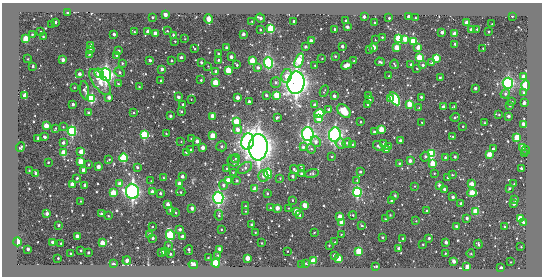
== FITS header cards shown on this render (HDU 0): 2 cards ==
NAXIS1  =                  540 / length of data axis 1
NAXIS2  =                  274 / length of data axis 2

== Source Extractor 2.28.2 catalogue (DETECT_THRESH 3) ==
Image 540 x 274 px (HDU 0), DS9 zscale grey, 1 PNG px = 1 image px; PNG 544 x 278 px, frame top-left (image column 1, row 274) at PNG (2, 3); each listed source drawn as its Kron ellipse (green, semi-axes under 4 px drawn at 4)
Background -463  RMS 680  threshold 2050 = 3 sigma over >= 5 px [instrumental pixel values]
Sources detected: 370; all 370 listed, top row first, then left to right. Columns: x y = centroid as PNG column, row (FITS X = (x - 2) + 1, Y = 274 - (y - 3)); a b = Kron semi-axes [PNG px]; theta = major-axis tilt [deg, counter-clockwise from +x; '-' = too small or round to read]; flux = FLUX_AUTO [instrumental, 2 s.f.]
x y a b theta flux
68 12 3 2 - 9.0e+04
165 15 3 3 - 3.3e+05
512 16 3 2 - 8.8e+04
152 17 3 3 - 6.5e+04
364 17 3 3 - 1.7e+05
408 17 3 3 - 1.5e+05
260 18 5 3 - 1.6e+05
389 18 3 3 - 7.3e+04
415 18 3 2 - 3.7e+04
209 19 4 3 - 1.0e+06
252 21 3 2 - 2.8e+04
294 21 3 3 - 1.3e+05
346 21 3 2 - 6.1e+04
55 22 3 3 - 7.2e+04
375 23 3 2 - 7.6e+04
467 23 3 3 - 7.2e+05
492 24 2 2 - 3.1e+04
52 25 2 2 - 2.7e+04
347 27 3 3 - 8.5e+04
271 29 4 4 - 2.8e+06
334 29 3 2 - 5.8e+04
477 29 3 2 - 4.6e+04
260 30 3 2 - 4.4e+04
471 30 3 3 - 2.0e+05
167 31 3 3 - 4.4e+04
40 32 2 2 - 5.0e+04
134 32 3 2 - 3.9e+04
148 32 3 3 - 3.5e+05
442 32 3 3 - 2.0e+05
489 32 3 2 - 6.0e+04
114 34 3 3 - 1.9e+05
155 34 3 3 - 3.8e+05
243 34 3 3 - 2.4e+05
454 34 3 3 - 4.0e+05
32 35 3 2 - 4.8e+04
173 35 3 2 - 5.0e+04
43 37 3 2 - 3.3e+04
382 37 3 3 - 5.2e+04
26 39 4 3 - 1.5e+06
185 39 2 2 - 2.8e+04
399 39 4 4 - 2.6e+06
405 39 4 3 - 5.3e+05
375 40 2 2 - 2.7e+04
175 41 3 2 - 4.3e+04
311 41 3 3 - 3.3e+05
413 41 4 4 - 1.3e+06
455 44 3 3 - 7.4e+04
91 45 3 3 - 2.0e+05
342 46 3 3 - 1.7e+05
305 47 3 3 - 1.3e+05
373 47 3 3 - 4.4e+05
418 47 4 3 - 3.8e+05
227 48 3 3 - 1.6e+05
397 48 4 3 - 7.8e+05
483 48 2 2 - 2.9e+04
195 49 3 2 - 4.5e+04
369 49 3 3 - 6.8e+04
90 50 3 3 - 7.3e+04
118 51 3 3 - 1.3e+05
218 53 3 2 - 5.3e+04
89 54 3 2 - 3.8e+04
116 55 3 3 - 7.2e+04
335 56 3 3 - 5.5e+04
181 57 3 3 - 1.3e+05
231 57 3 3 - 2.1e+05
419 58 4 4 - 1.8e+06
436 58 4 3 - 1.2e+06
28 59 2 2 - 3.1e+04
322 59 3 2 - 2.9e+04
63 60 3 3 - 2.8e+05
150 60 3 3 - 1.1e+05
171 60 3 3 - 6.0e+04
218 60 3 2 - 6.9e+04
252 61 3 3 - 1.0e+06
299 61 7 4 70 1.9e+06
354 61 3 2 - 3.5e+04
380 62 4 3 - 7.9e+04
122 63 4 4 - 6.3e+04
201 63 3 3 - 1.1e+05
269 63 5 4 - 5.1e+06
432 63 3 3 - 1.2e+05
394 64 5 2 - 5.9e+04
237 65 3 3 - 6.6e+04
347 65 6 4 17 2.5e+05
411 65 4 3 - 1.0e+05
423 65 4 3 - 1.1e+05
33 66 3 3 - 8.6e+04
208 66 2 2 - 2.2e+04
315 66 3 2 - 4.3e+04
258 68 3 3 - 1.3e+05
162 69 3 3 - 1.8e+05
417 69 3 2 - 3.0e+04
228 70 4 4 - 1.1e+06
216 71 3 3 - 1.7e+05
120 72 5 4 - 7.4e+04
99 73 5 4 - 6.6e+05
79 74 3 3 - 2.5e+05
106 75 6 5 - 9.8e+06
287 76 7 5 77 3.8e+05
389 76 3 2 - 4.0e+04
523 77 3 3 - 2.3e+05
440 78 3 3 - 7.0e+04
201 80 3 3 - 6.4e+04
161 81 3 2 - 6.5e+04
100 82 15 7 -53 6.4e+05
276 82 5 5 - 1.1e+05
215 83 4 3 - 1.4e+06
296 83 11 8 83 2.3e+07
508 83 5 5 - 6.0e+06
118 84 4 4 - 5.8e+04
526 85 5 3 - 9.4e+05
74 87 2 2 - 2.9e+04
139 87 2 2 - 4.4e+04
475 88 3 3 - 1.4e+05
84 90 9 4 -82 1.7e+05
324 91 6 2 66 3.9e+04
524 92 4 3 - 6.6e+04
505 94 5 4 - 9.8e+04
266 95 3 3 - 1.1e+05
277 95 4 4 - 1.2e+06
25 96 3 3 - 6.9e+05
334 96 3 3 - 2.0e+05
369 96 3 2 - 6.6e+04
178 97 3 3 - 1.9e+05
421 97 3 3 - 1.0e+05
109 98 3 3 - 2.9e+05
237 98 3 3 - 3.9e+05
390 98 3 3 - 2.6e+05
91 99 4 4 - 4.2e+06
191 99 2 2 - 2.3e+04
395 99 7 4 -57 4.0e+06
370 100 2 2 - 3.7e+04
249 102 3 3 - 2.2e+05
512 102 3 2 - 5.8e+04
524 103 4 3 - 1.9e+05
73 104 3 3 - 1.5e+05
183 104 3 2 - 6.9e+04
368 104 3 3 - 1.2e+05
409 104 4 3 - 1.1e+06
314 105 3 3 - 1.6e+05
510 105 3 3 - 8.4e+04
454 106 3 2 - 5.5e+04
443 107 3 3 - 3.1e+05
419 108 3 3 - 5.3e+04
329 110 4 3 - 1.4e+05
344 111 8 5 -45 7.1e+05
181 112 3 3 - 6.0e+04
88 113 4 3 - 6.8e+04
133 113 3 2 - 4.0e+04
319 114 5 4 - 2.5e+06
499 115 2 2 - 3.9e+04
170 116 3 3 - 1.3e+05
213 116 3 3 - 5.3e+05
508 116 3 3 - 1.8e+05
277 117 3 3 - 7.9e+04
455 117 5 3 - 8.8e+04
319 118 4 3 - 1.2e+06
236 122 4 3 - 1.2e+06
361 122 3 2 - 4.9e+04
422 122 3 2 - 3.3e+04
484 123 3 2 - 4.5e+04
523 124 3 3 - 2.4e+05
46 126 3 3 - 7.2e+05
463 126 3 2 - 4.7e+04
63 127 2 2 - 3.0e+04
55 128 3 2 - 3.8e+04
238 130 4 4 - 3.2e+05
381 130 4 3 - 9.7e+05
72 131 4 4 - 6.2e+06
374 132 3 3 - 1.1e+05
166 134 3 2 - 2.9e+04
308 134 7 6 - 9.6e+06
144 135 4 4 - 3.3e+06
335 135 7 6 - 9.7e+06
213 136 3 3 - 1.1e+06
452 136 4 2 - 4.0e+04
45 137 3 3 - 1.2e+05
517 137 4 3 - 1.1e+06
38 138 3 3 - 1.1e+05
191 139 2 2 - 3.6e+04
197 141 3 3 - 2.6e+05
400 141 3 3 - 1.6e+05
181 142 3 2 - 2.8e+04
248 142 8 6 75 7.8e+06
316 142 5 4 - 1.9e+05
63 143 3 3 - 1.4e+05
347 143 5 4 - 9.9e+04
341 144 5 5 - 1.7e+05
384 144 3 3 - 8.5e+04
353 145 3 2 - 4.7e+04
222 146 5 5 - 1.1e+05
378 146 6 4 -46 8.8e+04
389 146 3 3 - 9.4e+04
20 147 5 3 - 8.8e+04
258 147 13 9 87 3.1e+07
303 147 4 4 - 1.4e+05
522 147 3 3 - 3.9e+05
203 148 3 3 - 3.8e+05
311 149 5 4 - 6.3e+04
386 149 4 3 - 2.1e+05
493 149 3 3 - 5.3e+04
190 150 3 3 - 8.1e+04
526 150 4 3 - 3.8e+04
81 152 4 3 - 4.9e+05
186 152 3 3 - 1.1e+05
64 153 4 3 - 1.3e+06
431 154 4 4 - 3.3e+06
489 154 4 4 - 7.6e+05
524 154 3 3 - 4.8e+04
332 157 3 3 - 4.1e+04
425 157 5 4 - 9.5e+04
445 157 4 3 - 7.0e+04
455 157 3 3 - 8.9e+04
124 158 4 4 - 2.8e+06
235 158 4 4 - 5.2e+04
109 160 4 2 - 4.0e+04
233 161 6 5 - 8.5e+04
410 161 3 3 - 2.4e+05
48 162 2 2 - 3.4e+04
81 162 4 3 - 1.1e+06
399 163 4 3 - 6.2e+04
433 164 4 3 - 1.3e+06
88 165 3 2 - 4.8e+04
98 167 3 3 - 3.5e+05
137 167 3 3 - 9.1e+04
245 168 8 5 35 1.3e+05
521 168 3 3 - 9.2e+04
227 169 3 3 - 6.2e+04
294 169 4 3 - 1.2e+05
302 169 3 3 - 3.7e+04
84 170 3 3 - 3.4e+05
29 171 2 2 - 3.7e+04
233 172 3 2 - 4.1e+04
360 172 3 3 - 8.9e+04
36 173 3 3 - 1.4e+05
268 173 5 4 - 2.9e+06
312 173 7 4 15 6.6e+04
434 173 3 3 - 3.6e+04
301 174 3 3 - 7.5e+04
452 175 2 2 - 3.8e+04
263 176 6 5 - 2.2e+05
292 176 3 3 - 1.1e+05
182 177 3 3 - 2.1e+05
77 178 3 3 - 7.4e+04
163 178 2 2 - 4.0e+04
280 178 4 3 - 3.5e+04
448 178 3 3 - 6.0e+04
228 180 3 3 - 6.6e+05
357 180 3 3 - 3.6e+04
151 181 2 2 - 2.3e+04
237 181 4 3 - 6.9e+04
72 184 3 3 - 5.4e+05
120 184 3 3 - 4.6e+05
179 184 3 3 - 3.1e+05
472 184 3 3 - 4.2e+05
514 184 2 2 - 2.6e+04
85 185 3 3 - 2.1e+05
223 185 4 4 - 1.1e+05
439 185 4 3 - 1.3e+05
415 186 3 2 - 2.4e+04
509 188 3 3 - 7.7e+04
255 189 3 3 - 5.9e+05
444 189 3 3 - 1.2e+05
132 191 8 6 -84 1.1e+07
152 192 3 3 - 3.2e+05
181 192 4 4 - 6.9e+04
357 192 5 4 - 5.9e+06
113 193 4 3 - 1.3e+06
160 193 3 3 - 9.8e+04
267 193 3 2 - 6.3e+04
472 193 4 4 - 1.2e+06
395 196 3 3 - 7.6e+04
453 197 3 3 - 1.8e+05
218 198 6 5 - 7.3e+06
292 200 2 2 - 4.5e+04
515 200 3 3 - 9.3e+04
80 201 2 2 - 3.3e+04
392 201 3 3 - 1.1e+05
461 203 3 3 - 8.8e+04
168 204 3 3 - 3.2e+05
514 204 3 3 - 1.7e+05
305 205 3 3 - 5.4e+05
245 206 2 2 - 3.2e+04
192 208 3 3 - 2.2e+05
270 208 2 2 - 3.4e+04
277 208 3 3 - 4.7e+05
288 208 2 2 - 2.4e+04
171 210 4 3 - 2.4e+05
245 211 3 2 - 2.8e+04
296 211 3 3 - 6.3e+05
427 211 3 2 - 3.7e+04
476 211 4 3 - 1.6e+06
176 213 2 2 - 4.5e+04
47 214 3 3 - 1.9e+05
101 214 3 2 - 6.4e+04
219 215 5 3 - 5.7e+04
300 215 3 2 - 5.9e+04
353 215 4 4 - 6.4e+04
390 215 3 3 - 3.9e+04
108 216 3 2 - 3.5e+04
340 217 4 3 - 5.2e+05
467 218 3 3 - 1.3e+05
385 219 3 2 - 3.8e+04
520 219 4 3 - 9.7e+05
416 221 2 2 - 2.5e+04
342 223 3 3 - 5.5e+05
524 223 4 3 - 1.2e+05
59 225 3 3 - 8.3e+04
252 225 3 3 - 1.7e+05
362 226 4 3 - 5.1e+04
456 226 3 3 - 6.6e+04
505 226 3 2 - 4.6e+04
152 227 3 2 - 4.5e+04
221 229 2 2 - 3.0e+04
180 230 3 3 - 1.4e+05
255 232 2 2 - 3.3e+04
314 232 3 2 - 3.4e+04
341 234 2 2 - 3.1e+04
150 235 3 3 - 1.6e+05
170 235 5 4 - 4.4e+06
77 236 3 3 - 3.8e+05
183 237 3 3 - 2.7e+05
383 237 3 3 - 7.8e+04
153 238 3 3 - 9.6e+04
403 238 2 2 - 3.5e+04
429 238 3 3 - 8.9e+04
17 242 4 3 - 5.6e+05
52 242 3 3 - 1.4e+05
335 242 3 2 - 3.8e+04
446 242 3 3 - 1.9e+05
102 243 3 3 - 8.0e+05
262 243 2 2 - 3.5e+04
61 244 3 2 - 5.9e+04
423 244 2 2 - 3.4e+04
478 244 4 3 - 7.6e+04
168 245 2 2 - 3.7e+04
329 245 3 2 - 5.2e+04
521 247 2 2 - 3.7e+04
28 249 3 3 - 1.5e+05
220 249 3 3 - 2.7e+05
399 249 3 3 - 2.2e+05
81 250 3 2 - 4.9e+04
189 250 5 3 - 1.2e+05
287 251 3 2 - 2.6e+04
359 251 4 3 - 1.9e+06
162 252 3 3 - 2.5e+05
165 252 3 3 - 1.1e+05
88 253 3 3 - 1.0e+05
445 253 3 2 - 3.8e+04
70 254 3 3 - 6.8e+04
170 254 3 3 - 7.4e+04
471 254 4 3 - 3.2e+04
218 255 4 4 - 5.0e+04
334 256 3 3 - 1.4e+05
58 258 3 3 - 4.8e+04
208 258 2 2 - 4.4e+04
247 258 3 3 - 6.0e+05
339 259 4 3 - 1.1e+06
127 261 4 3 - 1.9e+05
313 261 4 3 - 1.2e+06
454 261 4 3 - 3.0e+05
510 262 3 2 - 2.9e+04
216 263 4 4 - 2.9e+06
306 263 4 4 - 3.6e+04
113 264 4 3 - 6.4e+04
193 265 5 3 - 3.5e+05
302 265 3 2 - 2.4e+04
376 266 4 2 - 6.0e+04
467 267 3 3 - 3.7e+05
501 268 3 3 - 1.7e+05

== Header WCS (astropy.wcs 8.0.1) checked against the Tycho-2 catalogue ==
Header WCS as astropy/WCSLIB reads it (CRVAL/CRPIX/CD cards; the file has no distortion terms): RA---TAN/DEC--TAN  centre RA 20:14:06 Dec -56:02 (303.52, -56.03 deg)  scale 2.1 arcsec/px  FOV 18.9' x 9.6'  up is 0 deg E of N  parity normal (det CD < 0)
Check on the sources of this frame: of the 60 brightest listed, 3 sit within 3.2 arcsec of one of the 6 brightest Tycho-2 stars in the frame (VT <= 12.22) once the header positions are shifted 0.59 arcsec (0.45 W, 0.38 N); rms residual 1.16 arcsec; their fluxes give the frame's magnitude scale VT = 29.54 - 2.5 log10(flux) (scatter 0.09 mag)
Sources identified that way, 3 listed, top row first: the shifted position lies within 3.2 arcsec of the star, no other Tycho-2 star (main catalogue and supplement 1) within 6.4 arcsec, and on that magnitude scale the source's flux lands within +1.5 / -3 mag of the star's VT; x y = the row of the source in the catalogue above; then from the Tycho-2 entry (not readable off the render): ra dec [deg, ICRS J2000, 3 dp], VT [Tycho-2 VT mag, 2 dp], TYC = Tycho-2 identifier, HIP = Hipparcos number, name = IAU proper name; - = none
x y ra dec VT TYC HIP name
296 83 303.497 -56.001 11.14 8781-997-1 - -
248 142 303.548 -56.035 12.22 8781-1682-1 - -
258 147 303.537 -56.039 11.35 8781-1760-1 - -